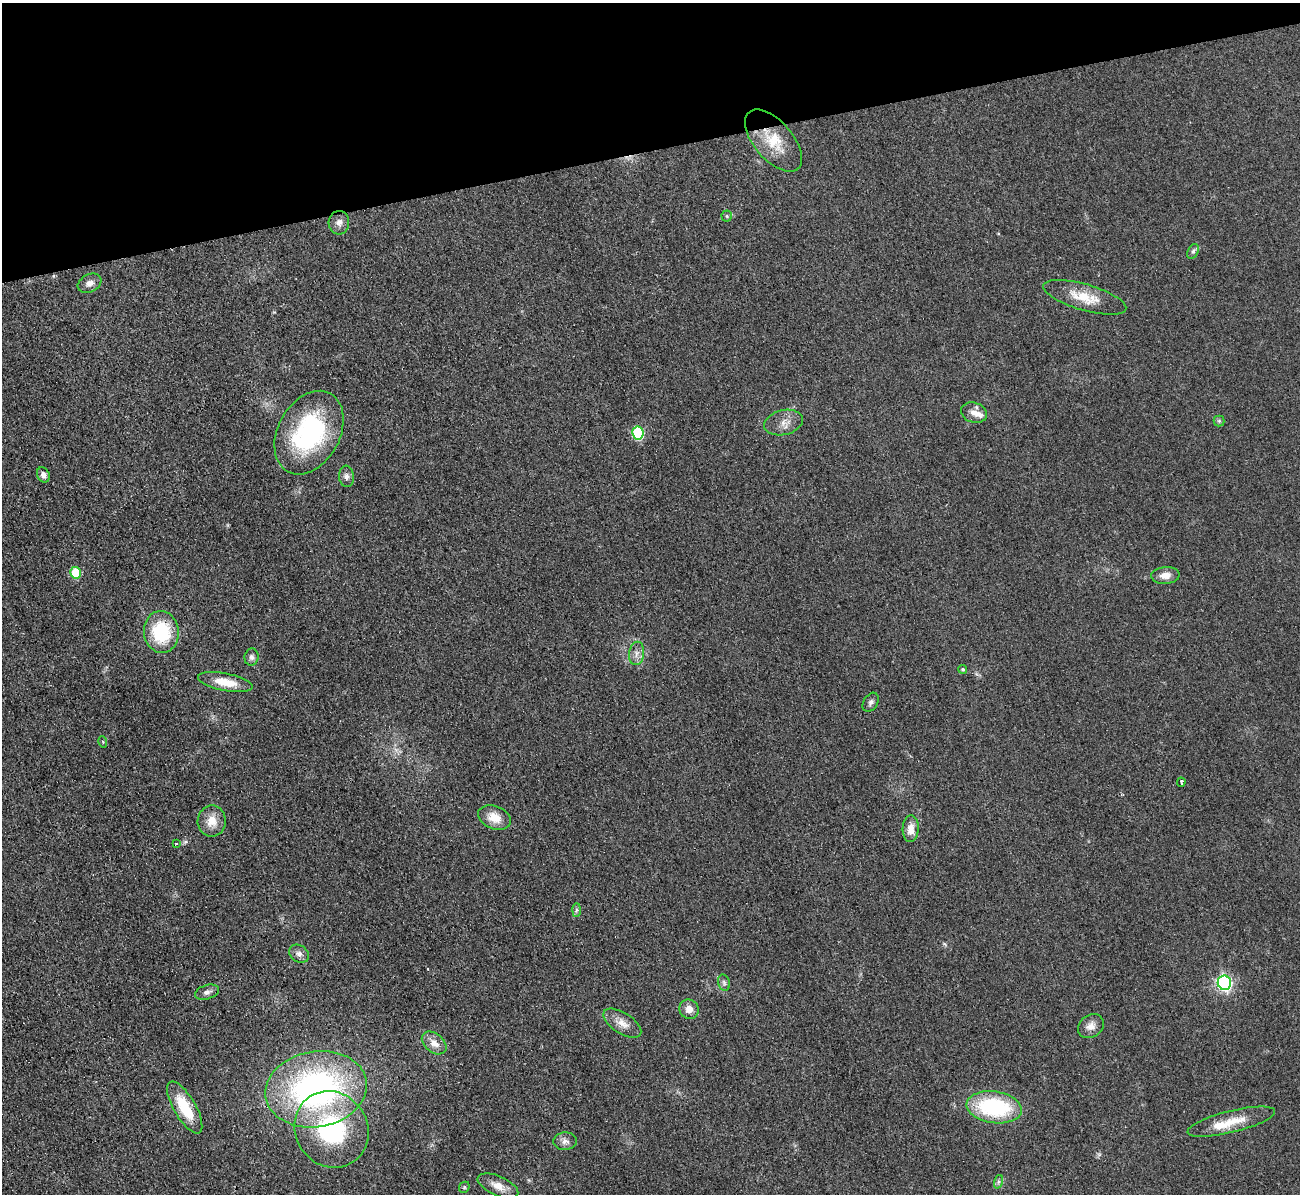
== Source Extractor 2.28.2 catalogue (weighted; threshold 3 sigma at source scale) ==
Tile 3 of 4 x 4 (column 3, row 1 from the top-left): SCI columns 2605-3902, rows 3718-4909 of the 5221 x 5176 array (HDU 1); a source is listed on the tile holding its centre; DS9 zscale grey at full resolution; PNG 1302 x 1196 px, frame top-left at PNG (2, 3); each listed source drawn as its Kron ellipse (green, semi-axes under 4 px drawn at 4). Shown black and unused: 12% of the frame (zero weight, under 2 of 3 exposures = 2% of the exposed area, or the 3 px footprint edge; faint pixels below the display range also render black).
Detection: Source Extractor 2.28.2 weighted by HDU 2 'WHT'; one run over the whole footprint, this tile lists its part. Background 0.0633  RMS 0.0099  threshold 0.0444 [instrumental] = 3 sigma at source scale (4.5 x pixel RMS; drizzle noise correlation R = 1.50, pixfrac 1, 0.05/0.05 arcsec/px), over >= 5 px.
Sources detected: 48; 1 cosmic-ray / hot-pixel residue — neither listed nor drawn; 2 inside a brighter listed object's ellipse — not listed separately; the other 45 listed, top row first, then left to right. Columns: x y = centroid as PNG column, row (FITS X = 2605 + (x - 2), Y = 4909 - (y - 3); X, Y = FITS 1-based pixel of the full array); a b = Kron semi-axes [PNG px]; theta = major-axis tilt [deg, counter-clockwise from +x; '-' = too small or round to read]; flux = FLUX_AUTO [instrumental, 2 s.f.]
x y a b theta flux
774 141 37 19 -49 32
727 216 5 5 - 1.4
339 223 12 10 86 5.6
1193 251 8 5 63 2.5
90 283 12 8 28 5.8
1085 297 43 13 -16 25
974 413 13 10 -16 7.1
1219 421 5 5 - 1.6
784 423 19 12 13 10
309 433 44 31 61 130
638 433 6 6 - 89
43 475 8 6 -64 4.8
346 476 11 7 -85 4.1
76 573 6 5 - 47
1165 575 14 8 5 7.9
161 632 21 17 -83 57
637 653 12 7 81 5.3
252 657 8 7 - 3.3
963 669 4 4 - 1.5
225 682 28 8 -11 18
871 702 10 7 58 3.2
103 742 6 3 -72 0.98
1181 782 4 2 - 2.4
494 818 17 11 -23 15
212 821 15 14 - 13
911 829 13 8 89 11
176 843 3 2 - 1.1
576 910 7 4 89 1.8
299 954 11 8 -32 4.5
724 983 8 6 -74 2.4
1224 983 7 6 - 210
207 992 12 7 16 4.1
689 1009 10 9 - 8.2
622 1023 22 10 -33 11
1091 1026 14 11 36 7.6
434 1043 14 9 -39 10
316 1089 51 38 10 300
185 1107 29 11 -60 35
994 1107 28 16 -8 92
1231 1122 45 10 14 22
332 1129 39 36 -56 110
565 1141 11 9 5 5.1
998 1182 7 4 71 2
498 1186 22 9 -23 11
464 1187 6 5 - 1.3
Overlapping masked pixels (flux is a lower limit): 1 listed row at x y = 774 141